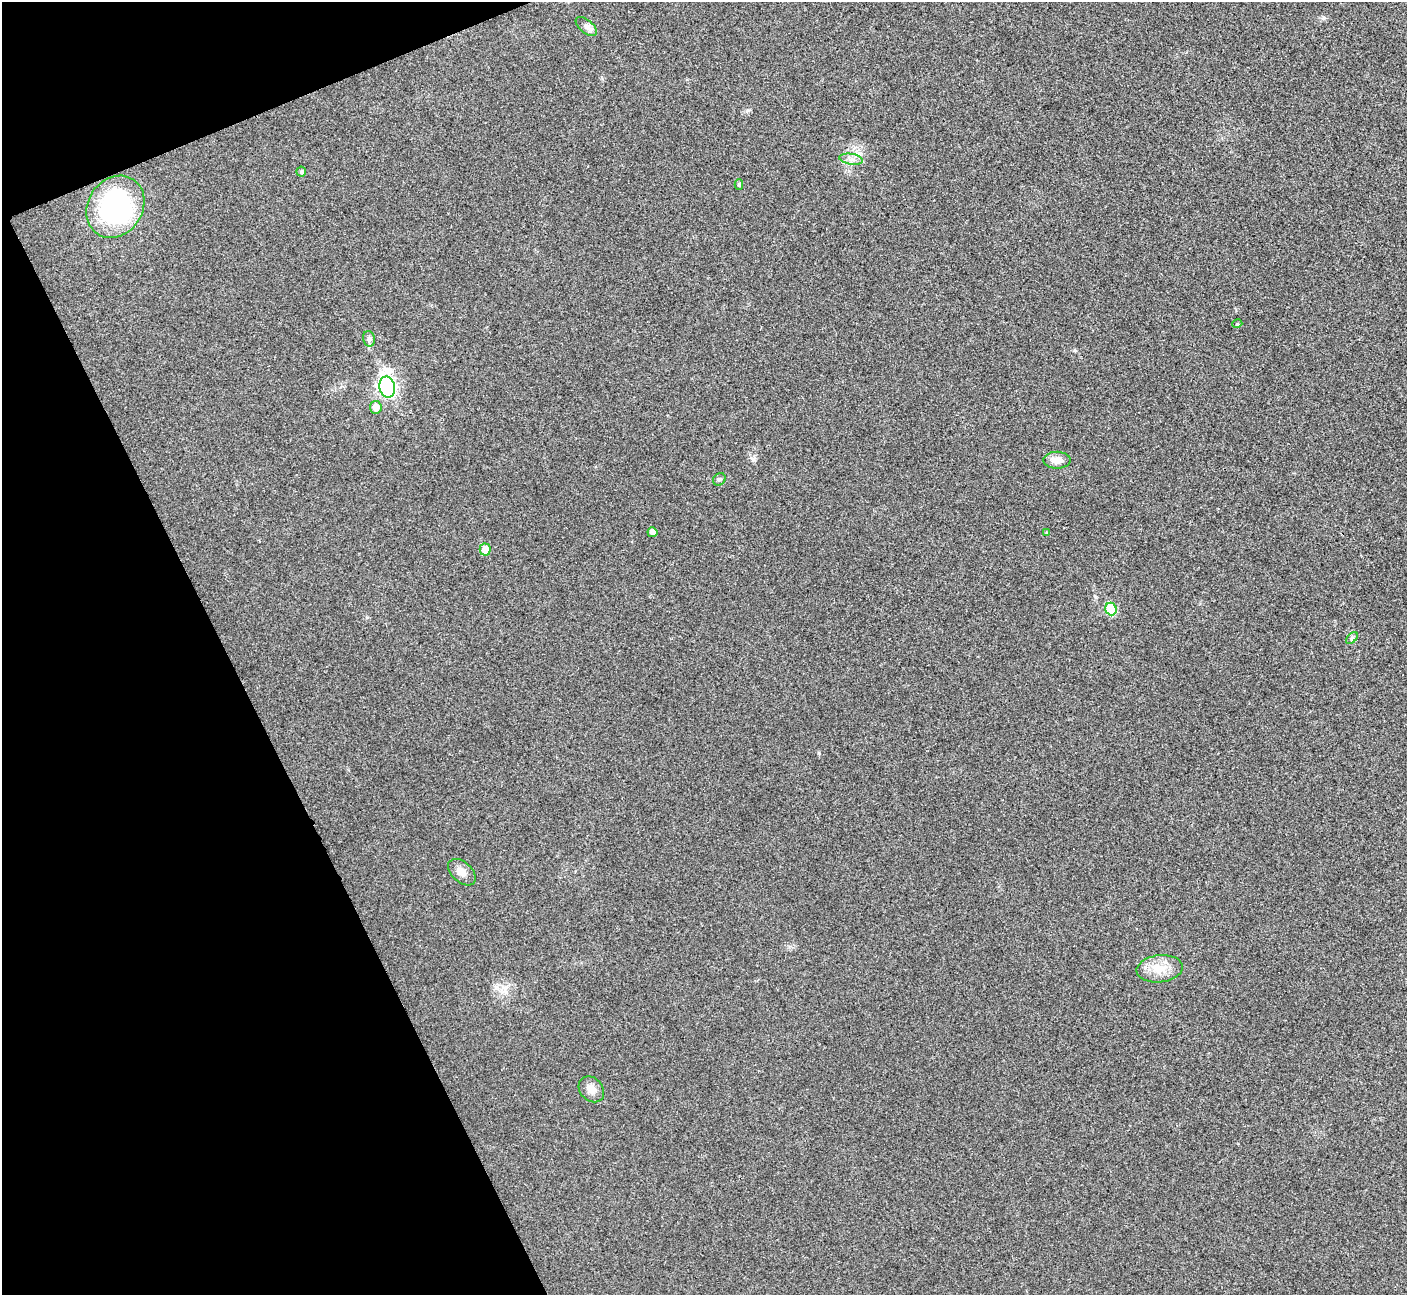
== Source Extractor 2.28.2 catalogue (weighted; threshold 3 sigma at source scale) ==
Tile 5 of 4 x 4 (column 1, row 2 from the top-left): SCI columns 6-1410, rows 2746-4038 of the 5634 x 5622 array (HDU 1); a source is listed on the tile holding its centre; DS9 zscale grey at full resolution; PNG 1409 x 1297 px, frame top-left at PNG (2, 2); each listed source drawn as its Kron ellipse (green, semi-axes under 4 px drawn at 4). Shown black and unused: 20% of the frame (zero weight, under 3 of 4 exposures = <1% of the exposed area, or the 3 px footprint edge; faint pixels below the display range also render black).
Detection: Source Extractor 2.28.2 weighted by HDU 2 'WHT'; one run over the whole footprint, this tile lists its part. Background 0.0537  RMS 0.0067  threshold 0.0302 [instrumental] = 3 sigma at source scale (4.5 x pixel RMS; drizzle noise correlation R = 1.50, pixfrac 1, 0.05/0.05 arcsec/px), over >= 5 px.
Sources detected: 19; all 19 listed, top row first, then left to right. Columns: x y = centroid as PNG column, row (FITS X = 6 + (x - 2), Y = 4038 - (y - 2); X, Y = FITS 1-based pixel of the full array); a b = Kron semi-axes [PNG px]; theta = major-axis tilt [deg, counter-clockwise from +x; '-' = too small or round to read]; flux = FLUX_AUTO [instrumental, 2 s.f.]
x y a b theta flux
586 26 13 6 -39 2.9
851 159 12 5 -9 3.2
301 172 5 5 - 1.4
739 184 5 4 - 1.2
115 207 33 27 56 120
1237 324 5 3 - 0.66
369 339 8 6 -76 1.7
387 387 10 7 -78 200
376 407 6 6 - 6.9
1057 460 14 8 -1 6.6
719 479 7 5 40 1.3
652 532 5 5 - 3.5
1047 533 4 4 - 0.99
485 549 6 5 - 8.2
1111 609 6 5 - 29
1352 638 7 4 45 1.2
462 872 16 10 -43 5.1
1160 969 23 13 7 12
591 1089 14 11 -47 5.2
Unlisted compact peaks at least as high as the median listed source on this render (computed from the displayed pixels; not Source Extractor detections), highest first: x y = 819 753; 748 110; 753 459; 1324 18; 1074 350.